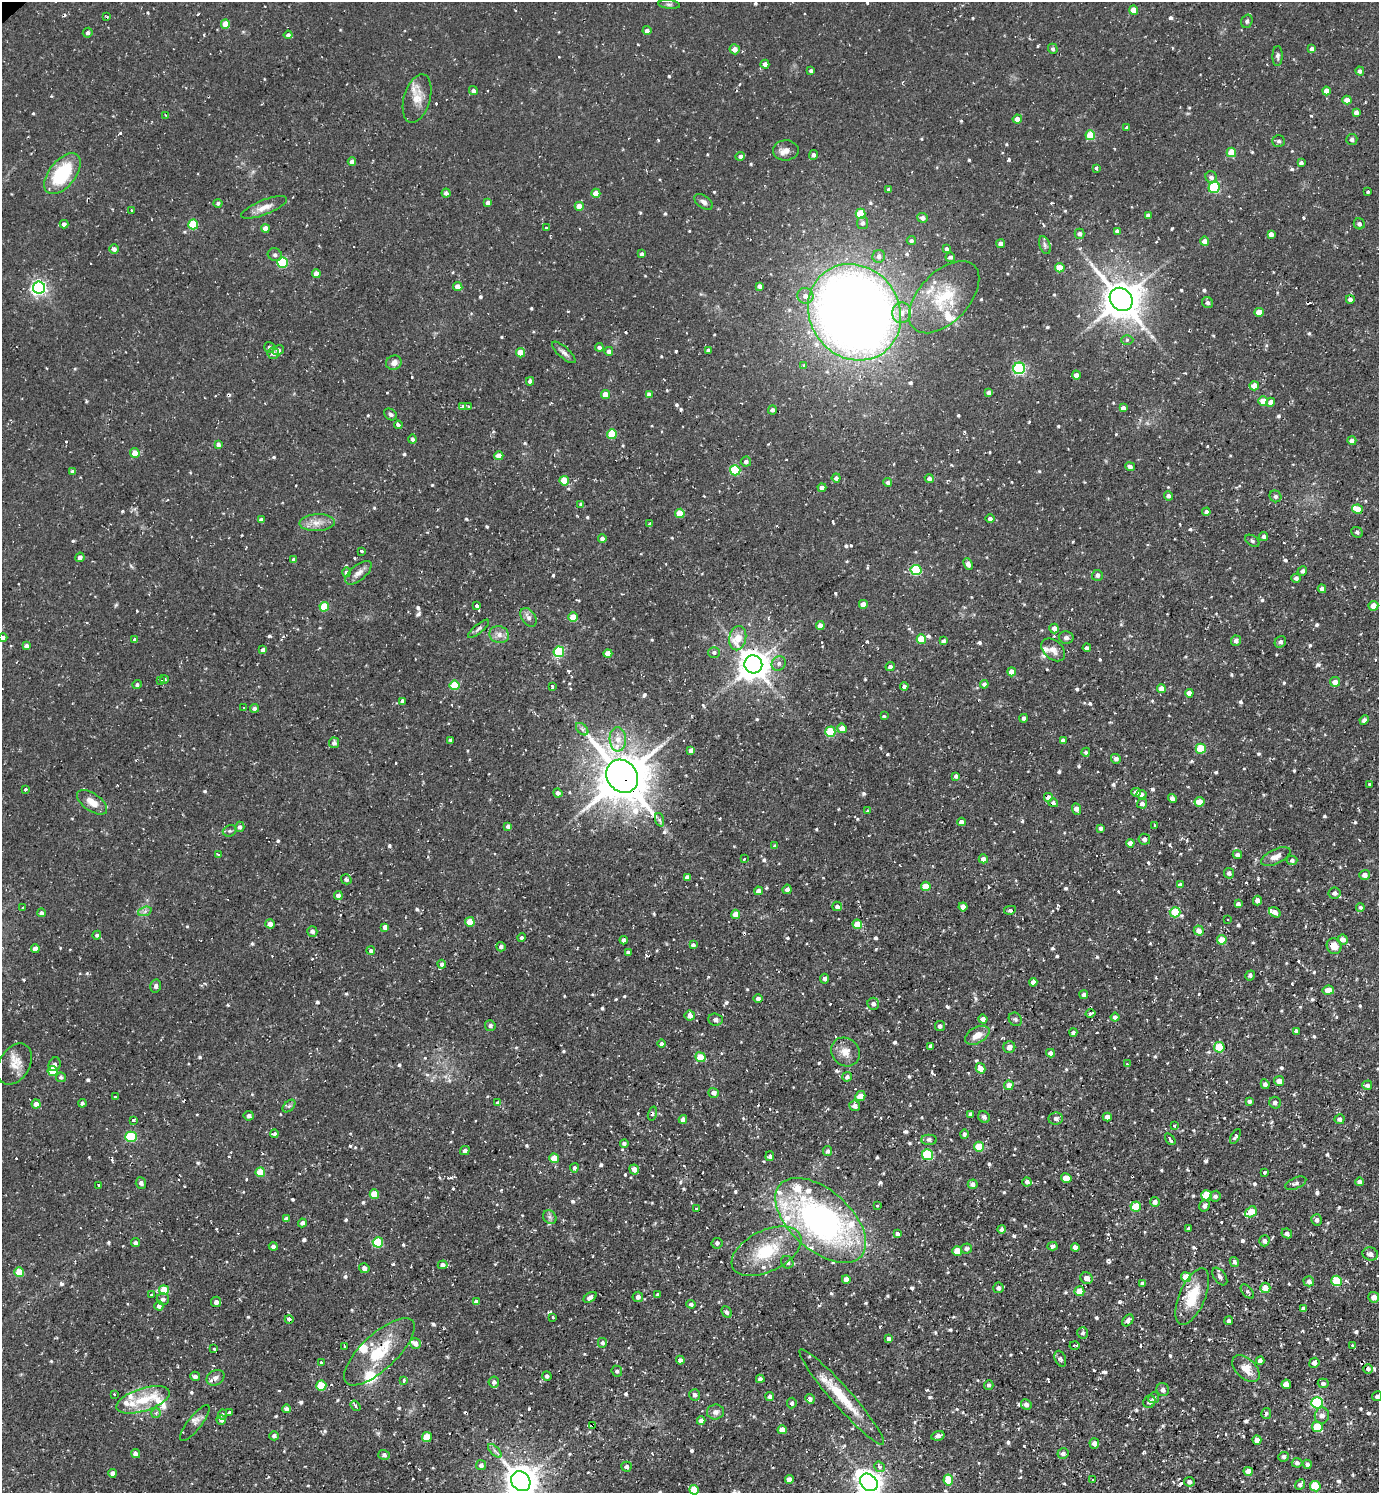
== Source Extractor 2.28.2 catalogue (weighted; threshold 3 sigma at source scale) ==
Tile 6 of 4 x 4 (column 2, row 2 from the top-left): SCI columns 1532-2908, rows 2981-4471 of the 5960 x 5963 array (HDU 1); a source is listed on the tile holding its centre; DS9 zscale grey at full resolution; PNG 1381 x 1495 px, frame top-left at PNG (2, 2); each listed source drawn as its Kron ellipse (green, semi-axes under 4 px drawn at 4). Shown black and unused: <1% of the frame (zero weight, under 2 of 3 exposures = <1% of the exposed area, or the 3 px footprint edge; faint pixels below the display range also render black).
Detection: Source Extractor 2.28.2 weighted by HDU 2 'WHT'; one run over the whole footprint, this tile lists its part. Background 0.0712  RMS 0.0071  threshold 0.0321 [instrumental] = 3 sigma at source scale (4.5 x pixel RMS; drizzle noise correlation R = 1.50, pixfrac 1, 0.05/0.05 arcsec/px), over >= 5 px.
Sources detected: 914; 1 inside a brighter object's white glare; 29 cosmic-ray / hot-pixel residue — neither listed nor drawn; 26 inside a brighter listed object's ellipse — not listed separately; of the other 858, all 500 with FLUX_AUTO >= 1.57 (the completeness limit of this list) listed and drawn (358 fainter detections not listed), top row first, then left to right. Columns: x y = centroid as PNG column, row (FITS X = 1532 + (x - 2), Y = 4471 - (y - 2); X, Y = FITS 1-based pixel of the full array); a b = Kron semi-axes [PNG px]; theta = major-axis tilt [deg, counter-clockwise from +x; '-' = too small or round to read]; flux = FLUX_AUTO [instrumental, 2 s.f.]
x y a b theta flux
669 4 11 4 -5 1.7
1134 10 4 4 - 10
106 17 3 3 - 2.2
1247 21 7 5 72 1.7
225 24 4 4 - 8.2
647 31 4 4 - 3.3
88 33 5 4 - 1.8
288 35 4 4 - 2.2
735 49 5 5 - 5.2
1053 49 5 5 - 1.9
1312 49 4 4 - 2.3
1278 56 10 5 88 1.8
765 64 4 4 - 3.4
811 71 3 3 - 1.7
1360 71 4 4 - 2.5
473 91 4 4 - 2.5
1326 91 4 4 - 6.6
417 98 25 13 74 11
1347 100 4 4 - 6.8
1356 112 4 4 - 3.4
166 115 3 3 - 1.6
1017 119 5 4 - 4.5
1127 128 4 3 - 1.8
1090 135 5 5 - 20
1352 139 5 5 - 2
1279 141 6 6 - 1.7
786 150 13 10 2 4.8
1231 152 5 4 - 18
813 155 5 4 - 2.6
740 156 5 4 - 2
352 161 4 4 - 3.9
1301 163 4 4 - 2.3
1096 168 3 3 - 2.9
62 174 24 13 51 46
1211 177 6 5 - 2.8
1214 187 6 5 - 65
889 189 4 3 - 1.6
1368 192 4 3 - 1.7
446 193 4 4 - 2.4
596 193 4 4 - 7
704 202 10 6 -36 2.8
218 203 4 4 - 1.8
488 203 4 4 - 3.3
579 206 4 4 - 7
264 207 24 7 22 6.8
132 211 3 3 - 1.8
860 214 5 5 - 21
1148 215 4 4 - 2.3
923 218 5 4 - 3.4
863 223 6 5 - 2.1
64 224 4 4 - 3
193 224 5 5 - 32
1359 224 6 5 - 2.1
265 228 4 4 - 7.8
546 228 3 3 - 12
1117 231 4 4 - 2.3
1079 234 5 5 - 2.3
1271 234 4 4 - 3.4
911 241 5 4 - 1.7
1205 241 4 4 - 4.5
1001 244 4 4 - 3.7
1045 245 9 5 -70 2.1
114 249 5 5 - 2.4
946 249 4 4 - 2.1
642 254 4 4 - 1.9
275 255 7 6 - 1.9
879 256 6 6 - 3.7
950 257 5 4 - 2.5
282 262 5 5 - 46
1060 268 5 4 - 12
316 273 4 4 - 5.6
759 286 4 4 - 2.4
458 287 4 4 - 6.4
39 288 6 6 - 220
805 296 8 7 - 4.6
944 297 44 25 47 40
1121 299 12 10 -48 1800
1350 299 4 4 - 2
1207 303 6 5 - 1.9
855 312 50 45 -54 1100
1259 312 4 4 - 9
902 313 10 9 - 6.5
1127 340 6 4 1 1.6
269 347 5 5 - 1.6
599 347 4 4 - 2.3
278 350 6 5 - 2.6
609 351 4 4 - 2.8
709 351 4 3 - 13
564 352 15 5 -41 3
273 353 6 5 - 3.2
520 353 4 4 - 13
394 363 8 7 - 4
804 366 4 3 - 3.9
1019 368 6 5 - 94
1076 375 4 4 - 3.8
530 381 4 4 - 2.6
1254 386 5 4 - 7.4
988 392 4 4 - 2.4
605 394 4 4 - 8.4
649 395 4 4 - 3.8
1263 401 5 4 - 8.9
1270 402 4 4 - 4.1
463 406 3 3 - 3.7
469 406 3 3 - 2.5
1123 408 4 4 - 3.5
772 410 4 4 - 2.1
391 414 7 5 -34 1.7
398 425 4 3 - 6.5
612 434 5 5 - 26
412 439 4 4 - 2.2
1352 441 4 4 - 3.8
218 444 4 4 - 2.4
135 453 5 4 - 8.5
499 456 4 4 - 6.9
746 462 5 5 - 2.7
1130 466 5 4 - 2.6
735 470 5 5 - 37
73 472 4 4 - 2.1
836 478 4 4 - 2.5
929 478 4 4 - 2.6
564 481 5 4 - 21
888 482 4 4 - 2.7
822 488 4 4 - 3.4
1168 496 4 4 - 1.7
1275 496 6 5 - 1.9
581 505 4 4 - 2.4
1357 509 5 4 - 9.3
1206 512 4 4 - 2.5
680 513 5 4 - 17
990 519 4 4 - 2.1
261 520 4 4 - 2.2
317 523 18 8 3 7
650 524 4 3 - 2
1357 532 6 5 - 1.7
1264 537 4 4 - 1.8
602 539 4 4 - 2.9
1252 541 8 5 -37 1.6
362 551 3 3 - 4.6
80 557 5 4 - 2.6
294 560 4 3 - 2.2
968 564 6 4 -67 3.3
916 570 5 5 - 60
1302 571 5 4 - 1.9
347 572 5 4 - 2.8
358 573 16 7 40 4.7
1097 575 5 5 - 2
1296 578 4 4 - 2.6
1322 589 4 4 - 3.3
863 604 4 4 - 6.2
477 606 3 3 - 8.4
1373 606 5 5 - 7.5
324 607 5 4 - 21
529 617 10 7 -55 3.7
573 617 5 4 - 14
820 626 4 4 - 5.3
1054 628 5 4 - 5.2
478 629 13 4 39 2.1
499 635 10 8 -15 4.5
3 638 4 4 - 2.4
738 638 12 8 79 15
1066 638 7 6 - 2
921 639 5 5 - 21
135 640 4 4 - 2.3
944 641 4 3 - 2.1
1236 641 5 5 - 2.8
1280 642 6 5 - 2.9
27 646 4 4 - 3.6
1087 648 4 3 - 1.9
263 650 4 4 - 2.9
1053 650 13 9 -42 5.1
559 652 5 5 - 51
714 652 6 5 - 1.9
608 654 4 4 - 8.8
779 663 7 6 - 2.5
753 664 9 9 - 1200
890 667 4 4 - 2.6
1012 672 4 4 - 7.4
164 679 4 3 - 2.6
161 681 3 3 - 1.7
1335 682 5 4 - 4.6
984 684 4 4 - 2.3
137 685 4 4 - 1.6
455 685 5 5 - 27
552 686 3 3 - 2
904 686 4 4 - 2.3
1161 688 4 4 - 5.1
1189 693 4 4 - 4.4
402 701 4 3 - 2.2
244 708 3 3 - 6.4
254 708 4 4 - 2
884 716 3 3 - 1.6
1023 718 4 4 - 2.3
1364 720 5 4 - 2.7
842 728 5 4 - 6.5
582 729 7 4 -45 1.9
830 732 5 5 - 35
618 739 12 8 -87 6.8
450 740 4 3 - 2.3
1063 740 4 4 - 2.5
334 743 5 5 - 2.9
1201 749 5 5 - 26
691 750 4 4 - 2.7
1086 752 4 4 - 1.8
1116 759 5 4 - 2.6
622 776 17 15 -52 3300
956 776 4 3 - 1.9
1369 784 3 3 - 2.4
25 789 3 3 - 5.2
1136 792 4 4 - 3.6
558 793 4 4 - 3
1141 794 5 4 - 2.4
1048 797 4 4 - 4.5
1172 799 4 4 - 3.7
92 802 17 8 -35 8.8
1200 802 5 5 - 8.6
1053 803 5 4 - 1.9
1142 804 5 5 - 2.7
1076 809 6 4 -67 4.7
868 811 3 3 - 1.6
660 820 7 4 -71 1.6
961 822 4 4 - 3.9
508 826 4 4 - 2.4
1155 826 3 3 - 3.1
240 827 5 4 - 2.1
1101 828 4 3 - 1.9
230 831 7 5 18 1.6
1144 839 5 5 - 2.8
1130 843 4 4 - 3.1
775 846 4 4 - 1.6
218 855 3 3 - 2
1237 855 4 4 - 2.5
1276 857 16 7 25 5.4
744 859 3 2 - 1.7
983 859 5 4 - 4.1
1292 860 5 4 - 1.7
1229 873 5 5 - 2.1
1365 875 5 5 - 3.8
687 877 4 4 - 3.5
346 879 5 5 - 1.8
1180 885 4 4 - 3.3
926 886 5 4 - 15
787 889 5 4 - 2.7
759 891 4 4 - 3.8
1335 893 6 5 - 2.6
338 895 4 4 - 3.4
1257 901 5 4 - 2.7
1238 904 4 4 - 2.3
837 906 5 4 - 2.3
963 907 4 4 - 4.2
1360 907 4 4 - 1.6
23 908 3 3 - 3.1
1010 910 6 4 10 1.6
145 911 7 4 19 1.9
1175 912 5 5 - 21
1275 912 6 4 -30 2.9
41 913 4 4 - 2.4
736 914 4 4 - 11
1227 920 3 3 - 1.8
470 922 5 4 - 12
270 924 4 4 - 4.5
857 924 5 4 - 12
385 927 4 4 - 3.7
312 931 5 5 - 2.3
1199 931 5 5 - 5.5
97 935 4 4 - 1.6
522 938 4 4 - 1.7
1343 939 5 5 - 4.6
624 940 4 4 - 2.9
1222 940 5 4 - 14
693 945 4 4 - 2.4
1334 946 8 7 - 7.2
501 947 5 4 - 2.2
35 949 4 4 - 6.9
371 950 4 4 - 1.6
628 952 4 4 - 2.4
442 964 4 4 - 2.4
1250 975 5 4 - 1.7
824 979 5 4 - 1.8
1033 982 4 4 - 4.4
156 986 6 5 - 2
1328 990 6 4 9 12
1084 995 4 4 - 2.1
758 998 4 4 - 2.3
873 1004 6 6 - 2.6
1091 1013 5 3 - 4.9
690 1015 5 5 - 4.3
1115 1017 4 4 - 2.3
983 1019 4 4 - 3.5
1015 1019 7 6 - 1.6
715 1020 7 6 - 2
490 1026 5 5 - 2
940 1026 5 5 - 2.5
1296 1031 4 4 - 1.6
1073 1032 4 4 - 1.7
977 1035 13 8 29 7.4
661 1044 4 4 - 2
931 1046 4 3 - 2.3
1009 1047 6 6 - 4.4
1219 1047 5 5 - 26
845 1052 15 13 -44 8.1
1051 1053 4 4 - 3.6
700 1057 5 4 - 21
15 1064 22 15 59 11
55 1064 7 6 - 2.1
1127 1064 3 3 - 1.8
980 1068 5 4 - 6.8
53 1071 5 5 - 24
61 1077 5 5 - 1.7
847 1077 5 4 - 2.3
1279 1081 5 5 - 4.9
1265 1084 5 4 - 2.6
1009 1085 5 5 - 5.5
1367 1085 5 4 - 2.2
714 1093 5 4 - 2.6
860 1096 5 4 - 9.6
115 1097 4 3 - 3
1250 1101 3 3 - 1.8
82 1103 4 4 - 1.8
497 1103 4 3 - 3.9
1275 1103 6 5 - 2.6
36 1104 4 4 - 4.3
289 1106 8 4 44 1.6
855 1106 5 5 - 3.8
652 1114 7 4 73 1.7
971 1114 4 4 - 2.7
249 1116 5 5 - 2.5
984 1117 6 5 - 2.5
1107 1117 4 4 - 3.6
1056 1118 7 6 - 2.8
683 1119 4 4 - 5.1
1339 1119 5 5 - 2.5
133 1120 3 3 - 5
1174 1125 3 3 - 4.3
275 1134 4 4 - 1.8
964 1134 5 4 - 1.9
1235 1136 8 4 62 1.8
131 1137 5 5 - 48
1170 1139 7 3 -53 7.3
929 1140 8 5 0 1.9
624 1144 4 4 - 1.6
979 1147 5 5 - 20
465 1151 5 4 - 2.1
828 1151 5 4 - 2.1
928 1155 5 5 - 45
770 1156 5 4 - 2
554 1158 5 4 - 14
574 1168 4 4 - 2.3
634 1169 5 5 - 4.5
260 1172 5 4 - 17
1265 1173 3 3 - 4.6
1066 1178 5 4 - 10
1027 1182 4 4 - 2.2
1360 1182 4 4 - 3.1
141 1183 5 5 - 1.8
1296 1183 11 5 23 2.3
973 1184 5 4 - 2.9
98 1185 3 3 - 2.7
374 1194 5 5 - 16
1206 1195 5 5 - 22
1215 1196 6 5 - 2
1155 1202 5 5 - 3
877 1206 3 3 - 1.6
1204 1206 6 5 - 2.6
1136 1207 5 5 - 24
696 1209 3 3 - 2
1251 1212 6 5 - 16
550 1217 7 6 - 2
286 1219 4 4 - 2.5
821 1220 54 30 -42 230
1317 1220 5 5 - 2.7
302 1223 4 4 - 2.5
1001 1229 4 4 - 2.2
1189 1229 3 3 - 1.7
1287 1233 5 5 - 2.5
897 1234 4 4 - 2.1
1264 1241 5 5 - 2.4
136 1242 4 4 - 2.3
378 1242 5 5 - 39
717 1243 5 5 - 1.8
273 1246 4 4 - 2.4
1052 1246 5 4 - 2
1075 1247 4 4 - 3
967 1248 5 5 - 2.1
766 1251 37 20 26 35
957 1251 5 5 - 13
1370 1254 8 6 -15 4
787 1262 6 6 - 2.5
1234 1262 5 4 - 1.9
443 1265 5 4 - 3.6
364 1268 5 5 - 3.2
19 1272 5 5 - 20
1186 1277 5 5 - 13
1220 1277 10 5 -54 2.1
1087 1278 6 5 - 4.8
846 1279 4 4 - 4.6
1309 1281 5 5 - 2.5
1337 1281 5 5 - 32
1142 1283 4 4 - 2.1
998 1288 5 5 - 2.7
1265 1288 5 5 - 8.1
164 1290 5 5 - 24
1079 1291 5 5 - 12
1247 1291 8 5 -48 1.9
152 1295 3 3 - 1.8
658 1295 4 3 - 1.8
590 1297 7 4 36 2.7
638 1297 5 5 - 2.2
1192 1297 30 13 67 24
1374 1297 5 5 - 4.7
163 1299 6 6 - 1.9
216 1302 5 5 - 2.4
476 1302 4 4 - 3.3
691 1304 4 4 - 1.6
159 1306 4 4 - 2.3
1303 1309 4 4 - 2
727 1312 6 4 -63 2.1
553 1317 3 3 - 1.6
289 1319 4 3 - 4.7
1128 1320 7 5 51 3.1
1229 1321 4 4 - 1.9
1083 1333 5 5 - 1.9
889 1339 4 4 - 2.4
415 1343 6 5 - 4
602 1343 5 4 - 2
1075 1345 5 3 - 2.3
345 1346 3 3 - 1.8
1353 1346 3 3 - 1.9
214 1349 4 3 - 1.8
379 1352 45 17 43 32
1060 1359 8 5 -67 2
680 1360 4 4 - 2.7
1260 1360 4 4 - 2.5
322 1363 3 3 - 7.7
1314 1363 5 5 - 2.8
1246 1369 16 10 -43 9.3
1368 1369 5 4 - 2.5
617 1371 5 5 - 1.7
195 1376 5 4 - 2.5
547 1376 5 4 - 1.7
215 1378 9 7 32 3.2
760 1379 4 4 - 2.1
404 1381 4 3 - 3
494 1382 5 5 - 2.3
1323 1383 5 4 - 2.2
1286 1384 4 4 - 7.8
989 1385 4 4 - 1.7
321 1386 5 5 - 25
1163 1390 7 6 - 3.6
115 1394 3 3 - 1.7
695 1395 6 5 - 2.6
770 1396 4 4 - 2
1377 1396 5 4 - 1.8
842 1397 63 9 -49 28
1154 1398 5 5 - 2.7
810 1399 5 4 - 3.7
143 1400 28 11 18 22
1149 1402 6 5 - 2.6
792 1403 5 4 - 1.9
1317 1403 6 5 - 90
1026 1404 5 5 - 3
356 1406 6 4 -54 1.8
286 1409 4 4 - 2.5
715 1412 8 7 - 3.6
156 1413 5 5 - 1.8
229 1413 4 4 - 2
1266 1413 5 5 - 1.8
222 1415 5 4 - 1.7
1322 1415 8 7 - 3.9
221 1420 5 4 - 2.2
701 1421 4 4 - 3.9
195 1423 22 6 52 4.1
592 1426 4 3 - 17
1317 1427 5 5 - 24
782 1430 4 4 - 6.9
274 1436 5 4 - 2.1
938 1436 6 4 15 2.7
427 1437 5 5 - 16
1257 1440 4 4 - 5
1094 1443 5 5 - 3.3
495 1451 9 4 -45 2
1063 1453 6 5 - 2.2
135 1454 4 4 - 3
384 1455 6 5 - 2
1284 1457 5 5 - 2.5
1297 1463 5 4 - 2.4
1307 1464 5 4 - 2.6
481 1465 5 5 - 2.8
626 1467 5 5 - 2.9
879 1467 6 5 - 2.7
1248 1471 5 4 - 5.8
113 1473 4 4 - 4
789 1479 4 4 - 5.9
948 1480 5 5 - 20
1093 1480 3 3 - 2.5
521 1481 10 9 - 1400
869 1482 10 7 -46 790
1189 1482 5 4 - 2.2
1300 1484 6 4 50 2.7
1315 1486 5 5 - 24
694 1490 5 4 - 14
Overlapping masked pixels (flux is a lower limit): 7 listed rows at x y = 622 776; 1048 797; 1053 803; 766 1251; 289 1319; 592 1426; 869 1482
Isophote crosses this tile's border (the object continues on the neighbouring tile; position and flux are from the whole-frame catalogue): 5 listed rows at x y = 3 638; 1377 1396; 521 1481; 869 1482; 694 1490